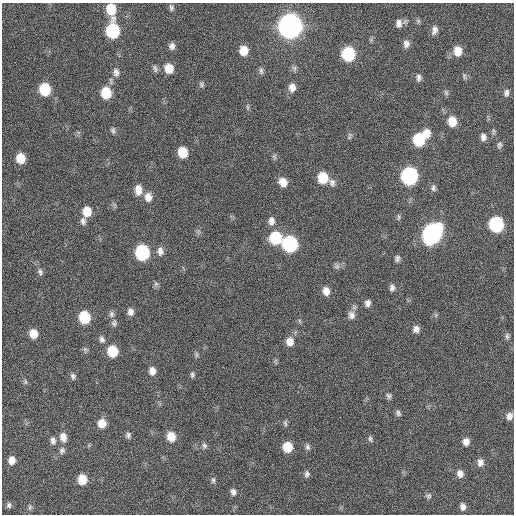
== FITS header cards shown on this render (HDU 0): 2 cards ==
NAXIS1  =                  512 / Axis length
NAXIS2  =                  512 / Axis length

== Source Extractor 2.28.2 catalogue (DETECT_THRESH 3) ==
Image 512 x 512 px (HDU 0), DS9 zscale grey, 1 PNG px = 1 image px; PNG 516 x 516 px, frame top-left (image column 1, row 512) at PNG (2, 3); no overlay
Background 159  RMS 13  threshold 38.3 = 3 sigma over >= 5 px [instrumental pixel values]
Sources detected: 105; all 105 listed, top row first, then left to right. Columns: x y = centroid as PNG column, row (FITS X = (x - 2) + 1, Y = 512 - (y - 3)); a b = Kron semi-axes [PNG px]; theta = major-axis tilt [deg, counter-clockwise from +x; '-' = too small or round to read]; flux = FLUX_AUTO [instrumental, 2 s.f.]
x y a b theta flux
171 7 8 5 -83 2100
111 9 10 8 -81 22000
418 21 7 5 -60 1500
399 23 11 8 -88 4600
290 26 11 10 - 920000
434 30 10 6 76 4100
113 31 11 8 -88 79000
406 44 9 8 - 4100
172 46 7 6 - 3400
244 50 9 8 - 12000
458 51 10 8 -87 11000
348 54 9 8 - 73000
155 68 11 5 -77 2200
169 68 9 8 - 13000
294 68 7 6 - 2100
261 71 10 5 -89 2300
116 72 11 8 -80 4100
464 76 9 5 -77 1800
419 78 9 6 88 2900
201 84 8 6 -82 1900
292 87 10 8 88 6000
45 89 9 8 - 40000
106 93 10 8 -82 25000
446 93 8 5 -63 1900
506 93 10 7 -89 3300
248 107 8 4 -81 1500
452 121 10 8 -88 14000
113 130 8 5 87 2000
493 131 9 4 -90 1600
426 133 10 8 -88 9800
350 136 10 5 85 1700
483 137 10 7 -83 3700
419 140 10 8 85 45000
499 145 9 6 86 2300
183 152 9 7 -80 20000
274 157 7 6 - 1800
20 158 9 8 - 16000
409 176 10 9 - 200000
323 178 10 8 -82 25000
283 182 9 8 - 8800
332 182 11 8 -72 3900
433 188 9 7 -89 2600
138 190 12 8 89 8300
148 197 11 9 -89 7100
87 211 10 8 -85 14000
398 217 9 4 -85 1500
83 221 10 7 -84 3400
271 221 10 8 -90 4800
496 224 9 8 - 100000
432 234 12 9 64 340000
275 238 10 9 - 45000
290 244 10 9 - 130000
160 251 11 8 -87 4300
142 252 10 8 -83 100000
397 258 8 6 76 2500
337 266 8 7 - 2700
40 272 10 6 -67 2700
156 284 7 6 - 1800
392 288 8 7 - 3000
326 291 9 8 - 6900
368 303 8 7 - 3500
130 312 8 7 - 4200
111 314 9 7 89 2700
351 315 11 9 -74 4800
84 317 9 8 - 38000
300 321 6 4 -70 1200
114 323 10 7 90 2500
416 329 8 7 - 4200
33 334 8 7 - 11000
507 336 9 5 -89 2200
102 339 9 7 -65 2900
290 342 10 9 - 7600
85 349 6 6 - 1700
112 351 9 8 - 26000
196 355 9 4 -89 1500
152 371 10 8 -88 5500
192 375 7 5 -90 1800
73 376 8 7 - 2300
25 382 7 5 -83 1500
389 396 7 6 - 2100
398 413 8 6 -70 2300
509 416 8 7 - 4000
102 423 9 8 - 10000
285 423 9 5 -84 1800
128 435 7 6 - 2400
63 437 12 8 -79 7100
171 437 9 7 -77 13000
370 439 8 6 -83 2100
53 441 10 7 -81 3300
466 441 8 7 - 5000
204 445 8 6 -88 2100
287 447 9 8 - 19000
308 447 9 6 -77 2400
62 451 9 7 65 2900
12 460 8 7 - 7000
480 462 9 8 - 4500
307 474 9 6 78 2600
460 474 9 8 - 5200
82 479 8 7 - 16000
213 480 9 5 -82 2000
233 492 8 6 -64 3000
428 496 8 7 - 2300
9 505 7 6 - 2300
30 507 9 6 80 2000
463 507 8 6 -84 4000